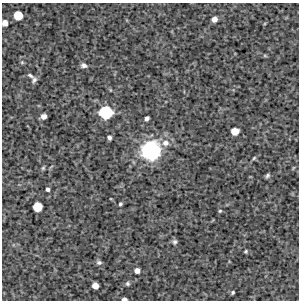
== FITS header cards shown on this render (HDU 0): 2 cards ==
NAXIS1  =                  297 /Length X axis
NAXIS2  =                  298 /Length Y axis

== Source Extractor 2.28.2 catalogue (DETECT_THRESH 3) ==
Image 297 x 298 px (HDU 0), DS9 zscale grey, 1 PNG px = 1 image px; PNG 301 x 302 px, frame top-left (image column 1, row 298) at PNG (2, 3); no overlay
Background 4590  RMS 200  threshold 611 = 3 sigma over >= 5 px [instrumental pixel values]
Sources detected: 31; all 31 listed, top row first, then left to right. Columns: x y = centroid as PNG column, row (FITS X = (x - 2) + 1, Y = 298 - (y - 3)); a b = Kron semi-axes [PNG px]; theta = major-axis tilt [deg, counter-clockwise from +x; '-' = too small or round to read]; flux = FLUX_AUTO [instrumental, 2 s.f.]
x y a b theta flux
18 15 6 6 - 2.9e+05
214 19 6 5 - 7.4e+04
5 23 5 5 - 9.5e+04
265 56 6 4 -19 1.6e+04
22 62 5 5 - 1.7e+04
84 65 6 5 - 4.5e+04
30 75 10 4 -35 3.1e+04
34 80 10 5 60 3.8e+04
106 112 9 9 - 7.8e+05
44 116 5 4 - 7.0e+04
147 118 5 4 - 4.4e+04
235 131 6 6 - 1.7e+05
109 138 4 4 - 3.6e+04
165 143 10 8 6 9.8e+04
151 150 16 15 - 1.4e+06
254 158 6 4 46 1.9e+04
43 168 5 5 - 1.8e+04
293 168 6 3 71 1.3e+04
267 175 6 4 47 2.7e+04
48 189 4 4 - 3.1e+04
120 204 4 4 - 2.2e+04
37 207 7 6 - 3.3e+05
220 211 5 4 - 1.5e+04
175 242 7 6 - 3.3e+04
246 251 4 3 - 1.9e+04
99 262 7 6 - 3.4e+04
137 271 5 5 - 6.7e+04
127 284 5 5 - 2.5e+04
95 286 5 5 - 1.1e+05
233 292 4 3 - 2.0e+04
124 299 5 3 - 4.6e+04
At the frame edge (FLAGS 8, measured only in part): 2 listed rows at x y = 5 23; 124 299